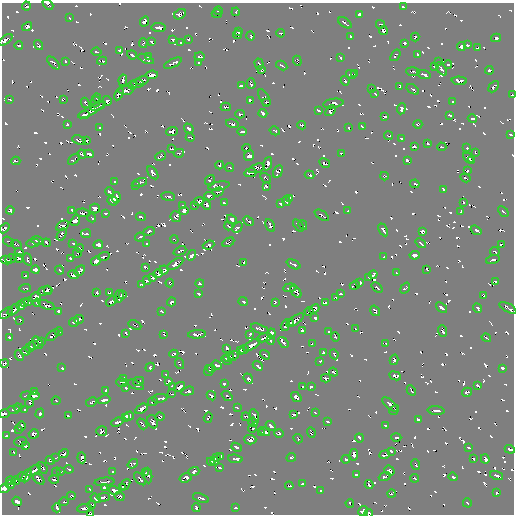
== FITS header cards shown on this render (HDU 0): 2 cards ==
NAXIS1  =                  512 / Axis length
NAXIS2  =                  512 / Axis length

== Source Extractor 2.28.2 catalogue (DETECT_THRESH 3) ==
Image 512 x 512 px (HDU 0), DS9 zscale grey, 1 PNG px = 1 image px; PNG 516 x 516 px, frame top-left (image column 1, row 512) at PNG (2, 3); each listed source drawn as its Kron ellipse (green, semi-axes under 4 px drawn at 4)
Background -4.36e-05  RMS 1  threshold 3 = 3 sigma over >= 5 px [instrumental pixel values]
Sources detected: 1059; of the 1059, the 500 brightest by FLUX_AUTO listed and drawn (559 fainter detections omitted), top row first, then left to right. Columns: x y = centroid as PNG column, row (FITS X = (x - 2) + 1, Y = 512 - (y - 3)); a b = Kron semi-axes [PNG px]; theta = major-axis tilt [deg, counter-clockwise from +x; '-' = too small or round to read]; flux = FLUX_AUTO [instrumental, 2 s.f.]
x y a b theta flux
48 4 6 3 -42 240
26 6 4 3 - 170
404 7 4 2 - 150
218 11 4 3 - 170
236 12 4 3 - 170
180 14 6 4 31 350
217 14 5 3 - 170
359 14 4 3 - 260
69 18 3 3 - 170
144 21 5 4 - 330
345 23 7 2 -35 260
380 24 4 3 - 220
27 26 5 4 - 490
159 27 7 4 -5 480
383 30 4 4 - 330
238 32 4 3 - 190
281 33 4 3 - 150
237 35 4 3 - 180
250 36 4 3 - 220
351 37 3 3 - 190
415 37 4 3 - 220
496 38 5 4 - 260
188 39 3 3 - 160
5 40 8 3 36 590
173 40 4 3 - 190
151 42 4 3 - 160
143 43 5 3 - 150
181 43 3 3 - 170
405 43 4 3 - 180
19 45 4 3 - 180
38 45 5 3 - 250
467 45 4 3 - 210
461 46 5 3 - 300
478 48 4 3 - 150
120 50 4 3 - 240
97 52 5 3 - 160
132 55 5 3 - 250
395 55 6 3 52 180
418 55 4 3 - 190
148 57 3 3 - 240
199 57 5 3 - 270
340 58 4 3 - 200
146 59 8 4 -25 310
65 61 4 3 - 160
102 61 5 2 - 150
297 61 5 4 - 210
439 62 4 3 - 160
54 63 8 3 -45 260
173 63 9 3 27 440
199 63 4 3 - 170
259 64 6 3 -73 310
282 65 6 2 -29 190
448 65 4 3 - 160
435 66 4 3 - 270
441 69 7 3 -54 360
261 70 4 3 - 160
489 70 4 3 - 210
413 72 6 3 -4 270
354 73 3 3 - 170
351 74 5 3 - 190
424 74 7 3 -17 290
152 75 6 4 7 540
123 80 6 3 78 250
142 80 6 3 18 390
345 81 5 3 - 200
459 81 7 4 -4 410
137 83 6 4 -2 480
251 83 5 3 - 230
132 85 4 3 - 220
241 86 4 3 - 180
400 86 4 3 - 180
494 87 6 3 48 250
371 89 3 2 - 150
413 89 7 2 -36 220
126 90 7 4 0 400
119 94 6 3 61 360
375 94 3 2 - 170
512 95 3 2 - 160
97 98 4 3 - 170
264 98 9 4 -61 320
63 99 4 3 - 160
10 100 4 2 - 150
107 101 5 4 - 470
250 101 4 3 - 210
95 102 5 3 - 160
266 102 3 3 - 210
452 102 4 3 - 210
85 103 5 3 - 180
333 103 10 4 9 420
98 106 8 2 20 430
226 107 5 3 - 290
401 109 5 4 - 340
91 110 15 4 30 900
319 111 4 3 - 160
331 111 6 4 48 300
263 113 4 3 - 250
240 114 4 3 - 210
84 115 5 3 - 330
450 115 3 2 - 170
385 116 4 2 - 160
472 119 5 3 - 150
67 124 3 3 - 190
232 124 6 3 -17 170
418 124 4 3 - 190
302 125 4 3 - 180
362 126 4 3 - 200
349 127 4 3 - 180
100 128 3 3 - 170
189 128 5 3 - 290
172 131 6 3 22 550
242 131 5 3 - 280
275 131 5 2 - 160
511 135 4 3 - 170
389 136 4 3 - 150
190 137 4 3 - 190
401 139 3 3 - 150
79 140 7 4 -20 350
87 141 3 3 - 190
428 143 3 3 - 230
414 147 4 3 - 190
442 147 4 3 - 160
246 148 4 3 - 200
467 148 3 3 - 150
172 149 3 2 - 180
475 152 4 3 - 180
179 153 5 3 - 190
341 153 4 3 - 150
82 154 4 3 - 240
89 154 5 4 - 410
160 156 5 3 - 200
249 156 5 5 - 390
468 158 6 3 -43 340
74 159 7 3 42 210
408 160 4 3 - 210
471 160 4 3 - 180
16 161 4 3 - 190
325 163 6 3 -30 270
268 164 7 4 70 480
220 165 4 3 - 220
229 167 4 3 - 180
257 168 8 4 20 460
467 171 4 3 - 180
278 172 6 4 61 260
153 173 7 4 -56 430
250 173 6 3 9 360
309 175 5 3 - 190
384 176 4 3 - 190
266 178 6 3 -34 160
465 178 5 2 - 170
210 180 5 3 - 180
115 182 3 3 - 150
140 183 8 3 17 220
415 184 5 3 - 180
135 185 3 3 - 150
219 186 11 3 11 280
266 186 3 3 - 160
443 189 4 3 - 160
109 192 4 2 - 170
218 192 6 3 16 230
168 196 7 3 -7 280
209 196 5 4 - 400
116 197 5 4 - 400
290 198 3 3 - 180
113 201 5 4 - 340
199 201 5 4 - 320
286 201 4 3 - 200
464 202 3 3 - 170
224 203 4 3 - 210
281 204 3 3 - 170
194 205 3 3 - 180
207 205 5 3 - 320
183 206 4 3 - 160
95 208 5 5 - 380
10 210 4 3 - 240
72 210 4 3 - 230
184 211 4 4 - 290
348 211 3 2 - 150
503 211 6 2 -44 180
461 212 4 3 - 150
83 213 7 4 -6 390
105 213 4 3 - 190
322 215 8 2 -33 250
141 217 5 3 - 230
176 217 5 5 - 310
92 218 4 3 - 170
232 219 5 4 - 280
75 221 6 4 51 460
249 221 6 2 -40 200
270 225 7 3 -62 290
298 225 7 3 -54 360
303 225 5 3 - 190
62 226 7 4 28 390
228 226 4 2 - 190
4 228 6 3 42 300
237 228 6 3 45 250
383 230 7 3 -62 310
476 230 6 3 -36 310
149 231 6 3 18 280
423 231 4 4 - 240
62 234 6 3 60 250
86 234 5 3 - 230
140 237 5 3 - 170
174 240 4 2 - 150
37 241 6 3 -12 380
9 242 6 2 -37 170
228 242 6 3 30 200
33 243 7 2 11 150
46 243 4 2 - 160
147 243 3 3 - 180
421 243 6 2 -38 190
16 244 5 3 - 170
73 244 4 3 - 160
98 245 5 4 - 310
209 245 6 3 22 490
501 245 4 3 - 230
79 248 4 3 - 200
180 251 7 3 25 220
19 252 4 4 - 250
495 252 5 2 - 160
77 253 5 3 - 160
192 255 5 4 - 300
415 255 5 3 - 370
104 256 6 3 21 260
384 257 3 3 - 230
18 258 5 3 - 210
11 259 6 3 22 320
28 259 6 3 -70 190
70 259 4 3 - 200
6 260 6 3 -11 310
493 260 7 3 17 310
96 261 5 4 - 410
244 262 3 3 - 180
175 264 9 3 32 510
293 264 7 3 -25 270
145 267 4 3 - 220
427 269 3 3 - 170
35 270 4 4 - 300
60 270 4 2 - 160
164 270 4 4 - 270
80 271 6 3 45 410
396 273 4 2 - 150
158 274 4 4 - 280
373 274 4 3 - 210
73 275 5 4 - 380
26 276 4 3 - 260
369 277 4 2 - 150
152 278 3 3 - 150
147 281 4 3 - 220
496 281 4 3 - 170
360 282 4 3 - 170
170 283 4 3 - 150
200 283 4 3 - 150
141 284 3 3 - 150
355 285 5 3 - 150
25 288 5 3 - 200
290 288 6 3 6 220
377 288 6 3 -40 260
405 288 6 3 53 220
48 289 3 2 - 200
45 291 7 4 13 380
296 292 7 3 -50 380
96 293 4 3 - 220
109 293 4 3 - 200
198 294 3 3 - 200
341 294 3 3 - 180
123 295 4 3 - 190
119 296 6 5 - 370
484 296 4 3 - 200
35 297 6 3 30 350
336 298 4 3 - 150
29 301 4 3 - 160
112 301 6 3 38 430
243 301 5 3 - 230
172 302 4 3 - 280
275 302 4 3 - 160
25 303 4 3 - 250
37 303 4 3 - 180
325 303 4 3 - 240
47 305 9 4 -21 340
21 306 4 4 - 300
441 308 6 3 -39 310
478 308 5 3 - 190
508 308 9 3 -29 430
314 309 5 4 - 370
14 310 7 4 41 440
58 311 4 3 - 190
161 311 4 3 - 200
309 311 4 3 - 350
375 311 5 3 - 280
6 313 8 4 39 420
315 318 3 3 - 230
79 319 5 3 - 280
20 320 4 3 - 200
295 320 10 4 34 530
74 322 5 3 - 300
291 322 3 3 - 190
135 325 7 2 -24 180
285 325 6 4 73 340
260 329 9 3 -21 260
355 329 3 3 - 170
302 330 4 4 - 230
59 331 4 3 - 210
443 331 6 3 -69 310
329 332 3 3 - 170
126 333 3 3 - 190
271 333 5 3 - 360
164 334 4 2 - 180
197 334 9 3 5 450
250 334 4 3 - 190
53 335 8 3 37 410
9 337 3 3 - 170
335 337 5 3 - 160
264 338 8 3 16 460
486 338 5 2 - 160
271 340 4 3 - 170
41 341 4 3 - 230
38 342 7 2 -56 190
283 342 6 3 -52 230
386 343 4 3 - 170
312 344 4 3 - 150
34 345 5 3 - 230
252 345 9 3 31 660
30 347 5 3 - 350
227 348 4 3 - 260
244 350 5 3 - 240
25 351 4 4 - 250
241 351 4 3 - 190
324 352 4 3 - 190
174 354 4 3 - 200
334 354 5 2 - 170
265 355 5 3 - 210
19 356 5 3 - 280
233 356 6 3 41 310
229 357 5 3 - 260
226 360 6 3 -26 280
394 360 5 3 - 250
320 361 3 3 - 150
4 363 4 3 - 160
180 364 5 2 - 160
217 365 5 3 - 250
258 366 5 2 - 150
150 367 5 3 - 190
62 368 3 3 - 170
211 368 4 3 - 180
503 368 4 3 - 290
209 370 5 3 - 190
333 372 5 3 - 150
166 375 3 3 - 160
395 376 6 4 -23 320
124 378 3 3 - 150
326 378 5 3 - 200
248 379 5 4 - 310
138 381 5 3 - 180
169 381 4 3 - 270
122 382 5 3 - 200
224 384 3 3 - 200
136 385 8 3 -24 330
172 386 3 3 - 170
311 386 4 3 - 180
477 386 4 3 - 160
179 387 6 3 37 460
303 387 3 3 - 160
126 388 4 3 - 240
411 390 5 2 - 160
106 391 4 3 - 190
188 391 6 3 17 260
35 392 4 3 - 160
467 392 5 3 - 330
171 394 4 3 - 160
26 396 5 3 - 170
34 396 6 3 6 390
211 396 5 3 - 320
227 396 6 3 -39 180
296 397 6 4 -41 400
160 398 8 3 8 400
104 400 6 3 14 410
56 401 4 2 - 160
153 401 5 3 - 230
91 402 6 3 29 250
30 403 5 3 - 150
390 404 10 3 -41 440
18 407 4 2 - 170
237 407 4 3 - 150
14 409 6 3 0 240
141 409 6 3 32 420
25 410 3 3 - 170
394 410 5 2 - 170
436 410 8 3 -4 320
40 413 5 3 - 260
315 413 4 3 - 170
4 414 5 3 - 380
294 414 4 3 - 190
68 416 3 3 - 180
129 416 5 4 - 330
254 416 7 3 -70 330
125 417 4 3 - 240
160 417 4 3 - 260
246 417 4 3 - 160
208 418 5 3 - 230
418 420 4 4 - 280
327 421 4 3 - 220
117 422 6 3 22 380
153 422 7 5 -68 390
253 422 5 4 - 330
142 424 6 2 -49 250
385 425 3 3 - 160
21 426 5 4 - 310
271 426 6 3 -43 290
252 428 4 3 - 180
19 429 4 3 - 190
102 431 5 5 - 430
264 432 5 3 - 240
311 432 5 2 - 170
262 433 4 3 - 300
34 434 5 4 - 350
279 434 5 3 - 210
6 436 4 3 - 150
396 437 5 3 - 150
359 438 4 3 - 210
298 439 5 3 - 170
250 440 6 5 - 510
21 442 6 5 - 330
25 446 4 3 - 270
236 447 5 3 - 290
469 448 3 3 - 150
510 449 5 3 - 250
391 451 4 3 - 220
13 452 3 3 - 150
64 454 5 3 - 240
354 455 6 3 85 360
385 455 5 3 - 280
221 457 4 3 - 260
291 457 5 3 - 250
56 458 4 3 - 160
82 458 5 4 - 350
216 458 4 3 - 170
235 459 7 3 -6 290
346 459 4 3 - 170
473 459 3 3 - 160
485 459 4 4 - 270
50 460 4 3 - 230
211 461 4 3 - 230
215 461 4 3 - 220
133 464 6 4 36 170
416 464 5 2 - 160
42 468 6 3 -53 180
219 468 3 3 - 150
69 469 5 3 - 200
34 470 8 3 36 430
60 471 4 3 - 180
194 471 6 3 22 280
389 471 5 4 - 360
56 472 4 3 - 180
113 472 3 3 - 170
145 473 4 2 - 160
356 474 4 3 - 200
497 475 6 3 -19 270
27 476 7 3 60 400
148 476 8 3 -86 340
22 477 5 3 - 310
385 477 6 3 22 220
453 477 4 3 - 230
186 478 6 4 19 440
415 478 4 3 - 160
39 479 7 3 -44 310
54 479 5 3 - 200
140 479 8 3 -48 290
11 481 5 3 - 270
15 481 4 3 - 230
104 482 10 3 5 400
125 484 6 3 50 210
302 484 4 3 - 150
10 485 4 3 - 180
369 485 4 3 - 200
289 486 4 3 - 160
123 487 4 3 - 190
4 488 5 4 - 500
105 488 3 3 - 190
90 489 3 3 - 170
114 490 5 4 - 330
321 490 4 2 - 150
497 492 3 3 - 160
391 494 4 3 - 170
71 496 4 3 - 220
119 496 5 4 - 210
103 497 7 3 1 350
96 498 5 3 - 270
201 498 8 3 -19 260
17 501 5 4 - 370
64 502 5 3 - 160
350 503 4 3 - 170
467 503 5 3 - 150
91 505 4 3 - 250
196 507 4 3 - 260
236 507 4 3 - 210
57 508 4 3 - 150
85 508 7 4 7 430
363 511 5 5 - 380
369 513 4 3 - 170
90 514 4 2 - 190
At the frame edge (FLAGS 8, measured only in part): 13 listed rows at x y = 48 4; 26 6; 5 40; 512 95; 511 135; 4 228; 508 308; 6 313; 4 414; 510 449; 4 488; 369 513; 90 514
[559 fainter detections neither listed nor drawn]